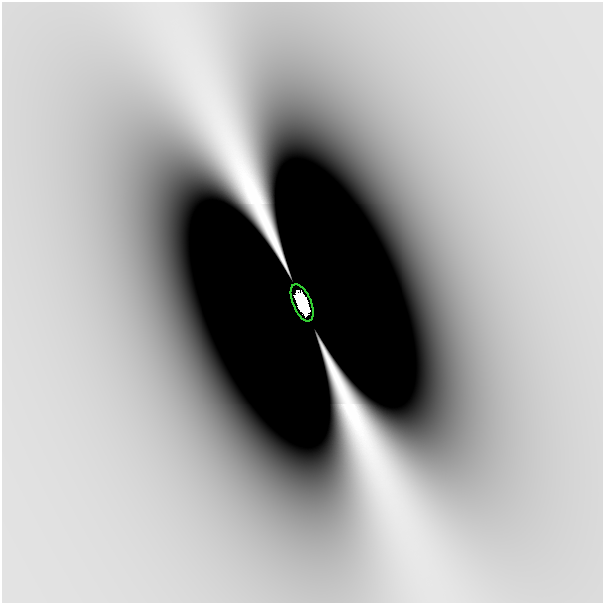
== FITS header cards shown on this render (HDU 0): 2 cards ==
NAXIS1  =                  601
NAXIS2  =                  601

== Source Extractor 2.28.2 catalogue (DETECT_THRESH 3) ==
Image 601 x 601 px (HDU 0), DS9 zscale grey, 1 PNG px = 1 image px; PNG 605 x 605 px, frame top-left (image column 1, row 601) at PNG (2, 2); each listed source drawn as its Kron ellipse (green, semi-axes under 4 px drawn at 4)
Background -8.72e-10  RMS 2.8e-10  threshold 8.37e-10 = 3 sigma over >= 5 px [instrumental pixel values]
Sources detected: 3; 2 with non-positive FLUX_AUTO (blend fragments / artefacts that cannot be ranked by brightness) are neither listed nor drawn; the other 1 listed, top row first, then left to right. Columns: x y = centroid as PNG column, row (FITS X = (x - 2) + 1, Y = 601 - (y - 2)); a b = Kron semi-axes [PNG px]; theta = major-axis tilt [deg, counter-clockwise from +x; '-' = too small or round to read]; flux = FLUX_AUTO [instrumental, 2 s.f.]
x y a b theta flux
302 303 20 9 -67 8
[2 non-positive-flux detections neither listed nor drawn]